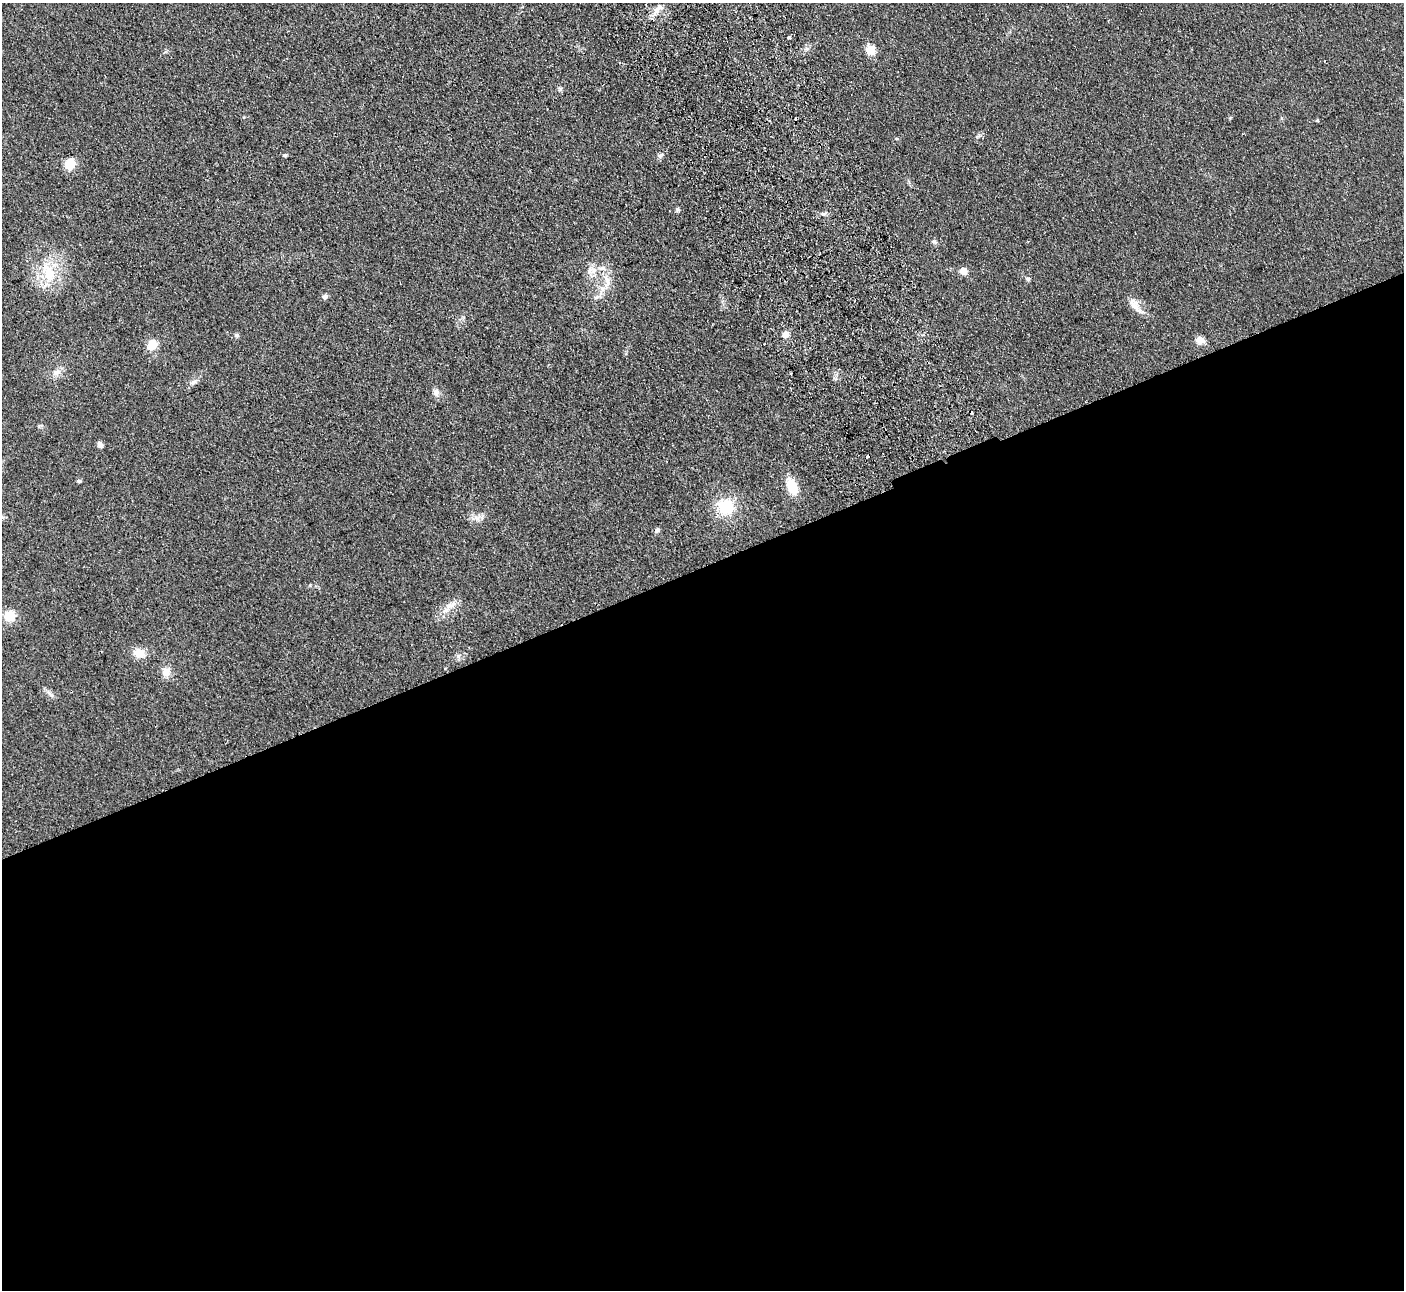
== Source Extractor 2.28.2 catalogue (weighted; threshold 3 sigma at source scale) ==
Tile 15 of 4 x 4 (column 3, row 4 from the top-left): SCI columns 2858-4259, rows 183-1470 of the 5715 x 5648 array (HDU 1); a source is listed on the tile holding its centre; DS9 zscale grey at full resolution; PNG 1406 x 1292 px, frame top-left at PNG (2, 3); no overlay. Shown black and unused: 56% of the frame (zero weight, under 2 of 3 exposures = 3% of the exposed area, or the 3 px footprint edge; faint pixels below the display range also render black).
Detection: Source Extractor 2.28.2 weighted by HDU 2 'WHT'; one run over the whole footprint, this tile lists its part. Background 0.0949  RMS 0.0097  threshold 0.0439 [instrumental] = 3 sigma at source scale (4.5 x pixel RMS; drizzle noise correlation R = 1.50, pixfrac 1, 0.05/0.05 arcsec/px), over >= 5 px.
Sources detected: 41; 3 cosmic-ray / hot-pixel residue — not listed; the other 38 listed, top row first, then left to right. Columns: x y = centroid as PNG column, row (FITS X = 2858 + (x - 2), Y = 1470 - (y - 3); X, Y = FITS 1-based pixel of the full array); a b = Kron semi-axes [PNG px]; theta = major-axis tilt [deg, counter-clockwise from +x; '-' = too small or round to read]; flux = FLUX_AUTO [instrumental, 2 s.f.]
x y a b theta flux
658 9 18 8 38 7.1
789 38 3 3 - 3.6
807 49 6 4 -2 2
870 50 5 5 - 39
285 155 4 4 - 1.8
659 156 7 5 -31 2.1
70 164 11 10 - 15
823 214 6 5 - 1.8
934 241 6 4 -18 1.4
589 271 13 6 81 5.8
963 271 6 5 - 11
49 272 28 13 -68 26
1028 279 5 5 - 2.3
608 281 15 6 -61 6.6
602 289 9 7 -34 5.3
325 296 6 5 - 2.5
596 297 7 4 18 2
1133 304 17 11 -73 8.6
236 335 6 5 - 1.5
786 335 7 7 - 5.8
1200 340 11 10 - 6.4
152 345 13 11 70 11
56 373 10 9 - 5.5
193 382 10 5 25 3.2
436 392 10 8 -70 4.3
100 445 8 5 -69 3.6
867 457 3 3 - 5.7
79 481 5 4 - 1.6
792 486 17 10 -70 20
726 507 15 14 - 37
477 518 10 5 -33 4
657 530 7 6 - 2.5
452 605 16 8 29 8
9 616 12 11 - 17
139 653 15 11 -12 9.9
458 656 6 5 - 2.1
166 672 12 11 - 8.1
50 693 14 4 -39 3.3
Overlapping masked pixels (flux is a lower limit): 1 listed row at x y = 867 457
Unlisted compact peaks at least as high as the median listed source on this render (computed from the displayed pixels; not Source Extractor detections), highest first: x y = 677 209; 1317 120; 1230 118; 560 89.